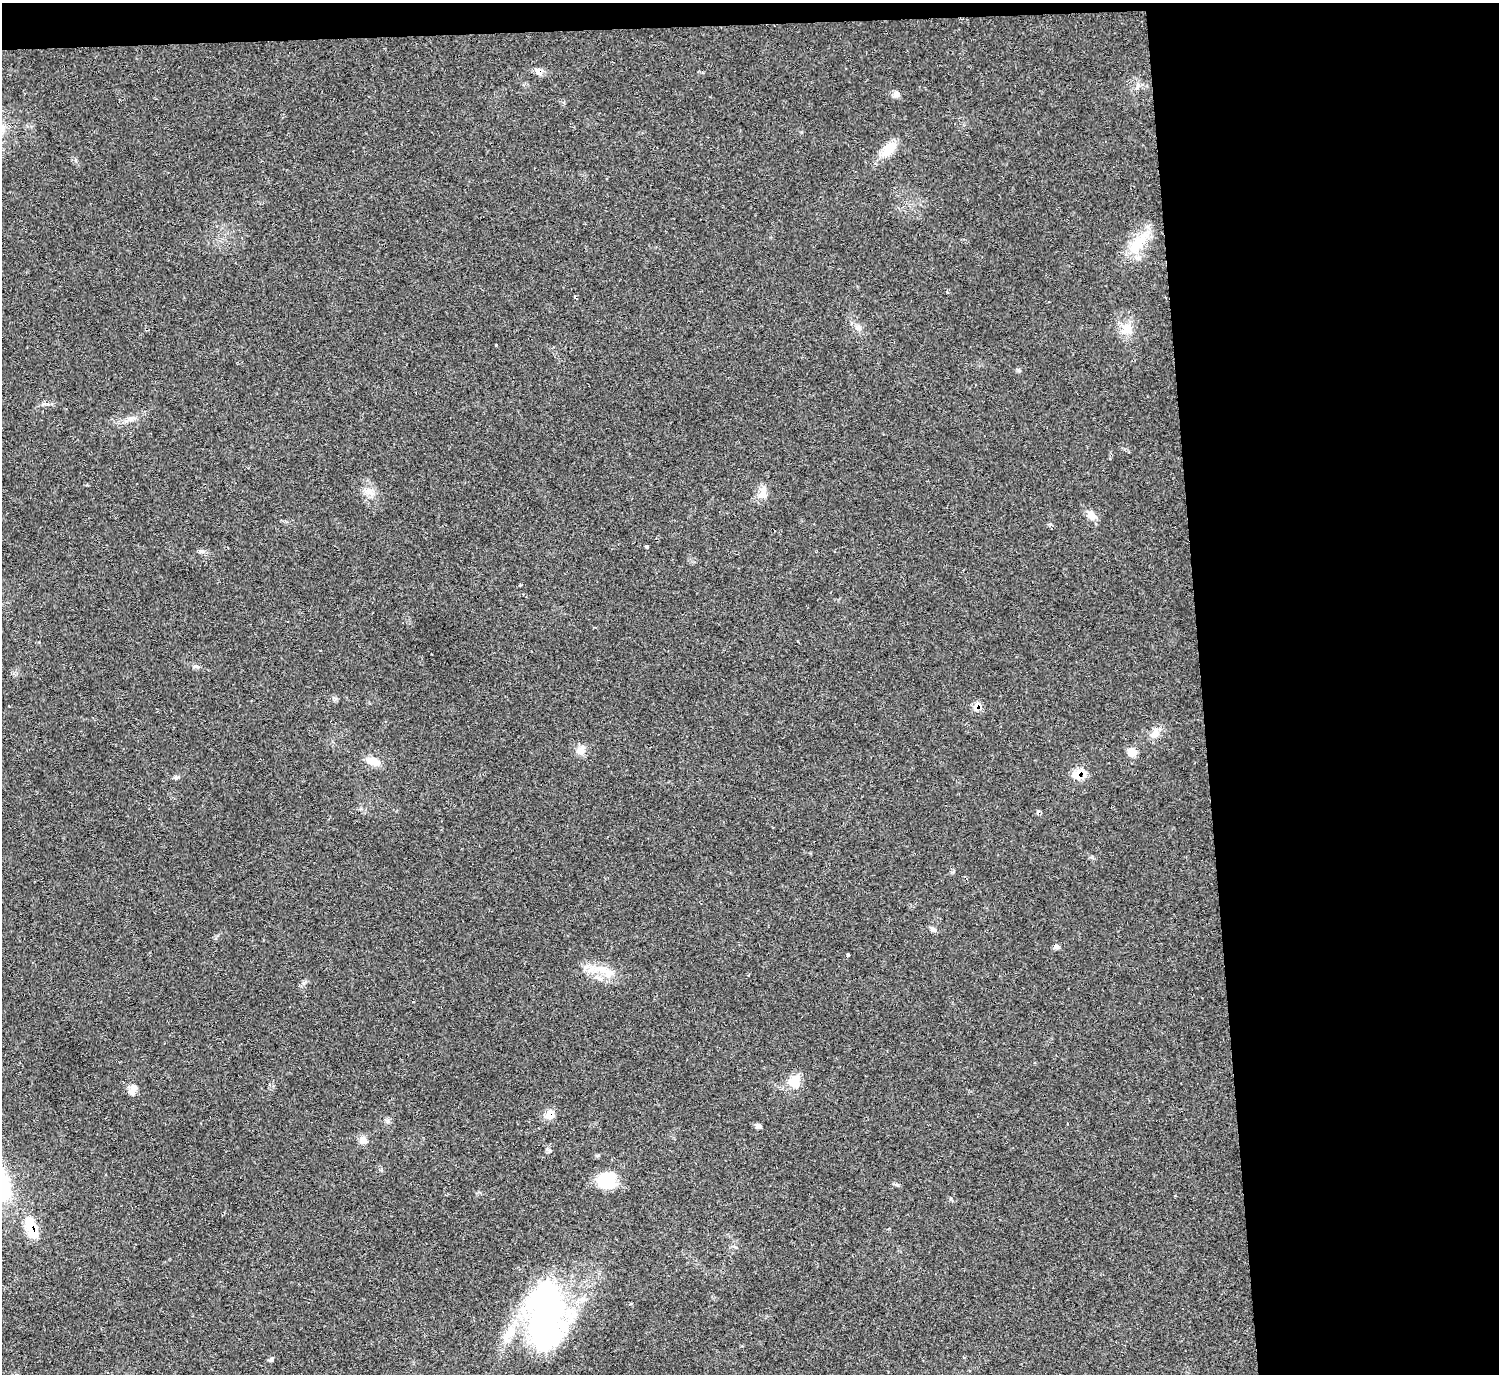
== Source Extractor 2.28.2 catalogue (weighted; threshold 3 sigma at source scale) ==
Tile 3 of 3 x 3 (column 3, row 1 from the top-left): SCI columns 2998-4494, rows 2974-4345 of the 4494 x 4475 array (HDU 1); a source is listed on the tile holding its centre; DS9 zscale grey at full resolution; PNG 1501 x 1376 px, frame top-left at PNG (2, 3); no overlay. Shown black and unused: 21% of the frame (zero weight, under 2 of 3 exposures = <1% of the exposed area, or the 3 px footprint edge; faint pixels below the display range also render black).
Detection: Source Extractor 2.28.2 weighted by HDU 2 'WHT'; one run over the whole footprint, this tile lists its part. Background 0.0551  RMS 0.0067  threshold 0.0302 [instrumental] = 3 sigma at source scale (4.5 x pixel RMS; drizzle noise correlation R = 1.50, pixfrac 1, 0.05/0.05 arcsec/px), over >= 5 px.
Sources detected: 34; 1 inside a brighter object's white glare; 1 cosmic-ray / hot-pixel residue — not listed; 1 inside a brighter listed object's ellipse — not listed separately; the other 31 listed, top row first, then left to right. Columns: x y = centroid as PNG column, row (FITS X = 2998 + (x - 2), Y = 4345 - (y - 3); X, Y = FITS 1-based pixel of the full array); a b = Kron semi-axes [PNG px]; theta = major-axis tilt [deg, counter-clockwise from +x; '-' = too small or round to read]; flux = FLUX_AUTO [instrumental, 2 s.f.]
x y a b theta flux
538 71 9 8 - 3.8
896 94 10 6 46 2.5
888 149 23 12 48 12
1138 243 37 15 48 20
1127 329 17 16 - 10
368 491 13 8 -37 4.9
762 493 19 9 69 6.2
1091 515 13 9 -29 5.6
646 547 4 3 - 1.5
202 551 7 6 - 1.7
976 706 9 7 61 6.3
1154 735 14 6 1 3.8
581 750 13 11 36 4.9
1132 752 12 9 -31 5
373 761 17 10 -16 7.5
1078 774 9 7 66 15
176 777 7 4 18 1.1
933 930 9 5 -32 1.9
1056 947 7 6 - 1.5
848 955 4 3 - 2.8
610 972 18 8 -14 7.4
794 1081 18 15 -76 10
133 1089 13 8 73 4.8
549 1114 13 10 47 6.5
758 1126 8 5 -20 1.7
363 1140 11 10 - 4.1
607 1180 18 16 15 29
897 1185 6 4 -19 1
31 1228 21 10 -70 22
545 1318 75 41 -84 190
271 1360 7 5 90 1.2
Overlapping masked pixels (flux is a lower limit): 5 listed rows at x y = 538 71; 976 706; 1078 774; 549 1114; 31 1228
Unlisted compact peaks at least as high as the median listed source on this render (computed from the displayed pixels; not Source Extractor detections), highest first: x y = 550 1151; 1018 370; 196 666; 131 419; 1050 524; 951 1198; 520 585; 801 132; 336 699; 387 1121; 47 404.